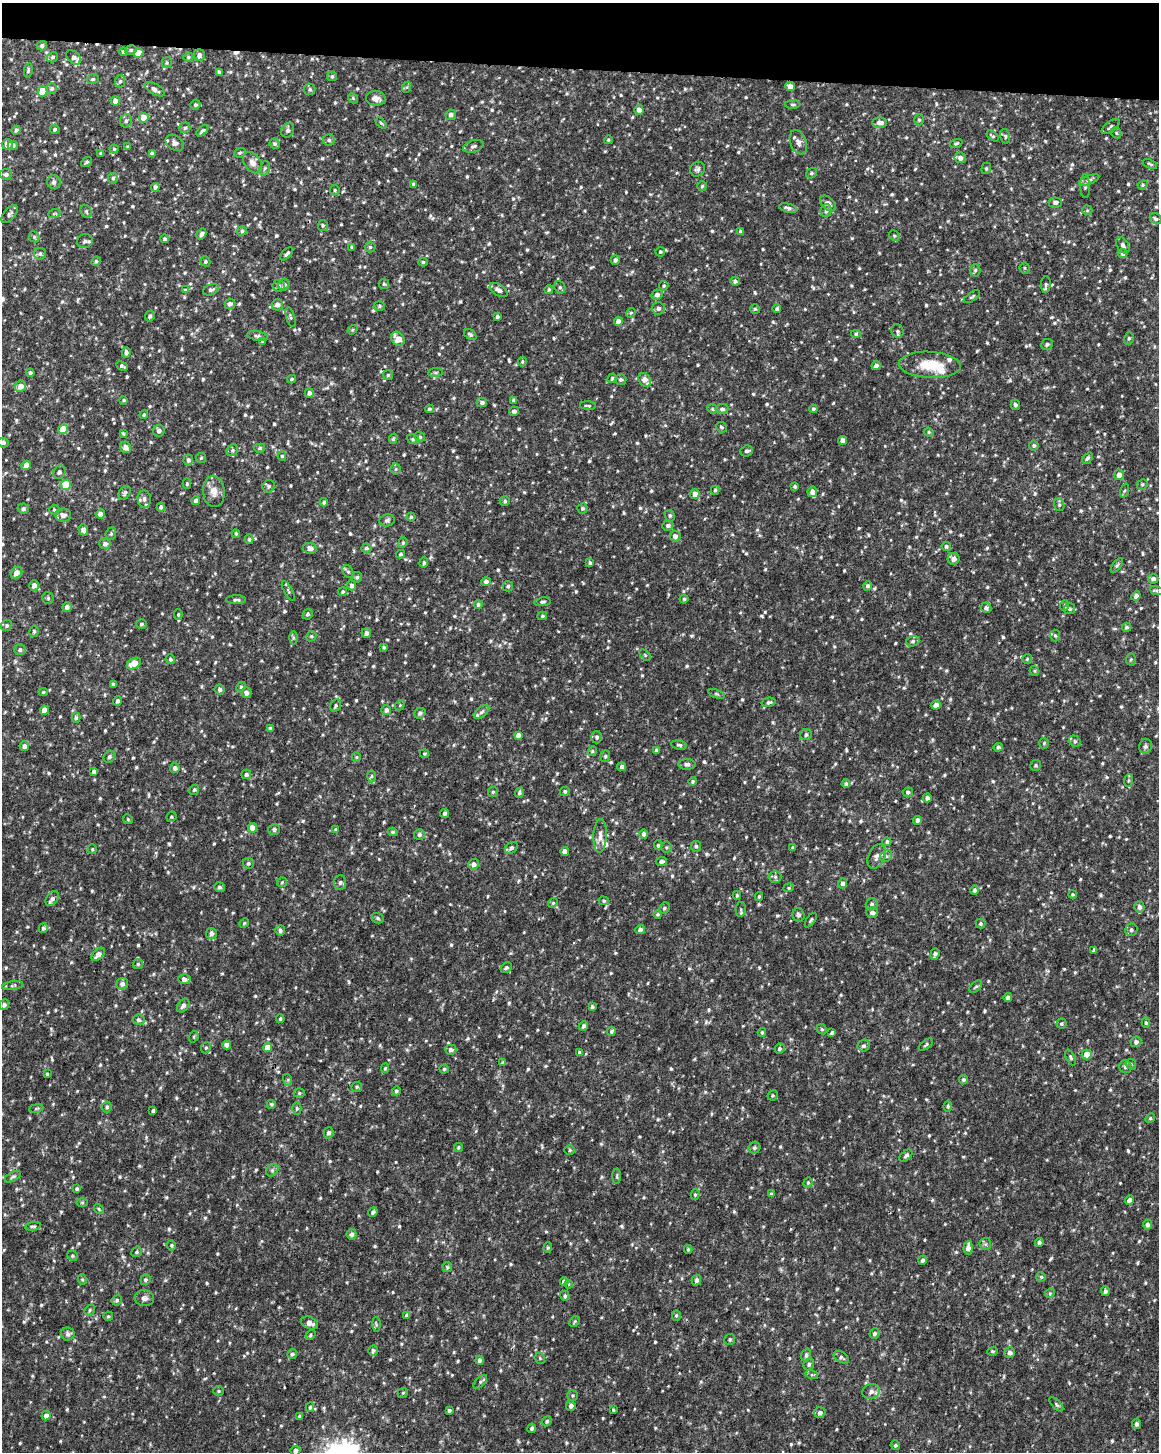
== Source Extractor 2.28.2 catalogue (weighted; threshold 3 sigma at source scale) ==
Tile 2 of 4 x 3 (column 2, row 1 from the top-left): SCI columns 1158-2314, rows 3136-4585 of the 4637 x 4872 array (HDU 1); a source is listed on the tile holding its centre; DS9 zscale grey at full resolution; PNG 1161 x 1454 px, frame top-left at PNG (2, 3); each listed source drawn as its Kron ellipse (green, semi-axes under 4 px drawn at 4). Shown black and unused: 5% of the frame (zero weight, under 2 of 3 exposures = <1% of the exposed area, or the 3 px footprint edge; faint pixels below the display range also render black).
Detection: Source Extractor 2.28.2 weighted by HDU 2 'WHT'; one run over the whole footprint, this tile lists its part. Background 0.0238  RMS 0.0062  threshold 0.0279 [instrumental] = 3 sigma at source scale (4.5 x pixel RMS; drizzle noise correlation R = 1.50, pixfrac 1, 0.0396/0.0396 arcsec/px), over >= 5 px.
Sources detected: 957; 3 cosmic-ray / hot-pixel residue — neither listed nor drawn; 10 inside a brighter listed object's ellipse — not listed separately; of the other 944, all 500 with FLUX_AUTO >= 0.792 (the completeness limit of this list) listed and drawn (444 fainter detections not listed), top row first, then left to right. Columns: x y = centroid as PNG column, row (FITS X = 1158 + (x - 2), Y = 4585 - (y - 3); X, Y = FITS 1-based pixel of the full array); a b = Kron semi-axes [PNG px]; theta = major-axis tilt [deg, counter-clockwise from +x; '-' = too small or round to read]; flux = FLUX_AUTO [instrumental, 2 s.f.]
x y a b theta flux
42 46 5 4 - 1.5
131 50 6 4 14 1.1
123 52 4 4 - 1.3
138 53 5 4 - 5.5
199 55 6 5 - 2.2
53 57 6 4 32 1.1
74 57 8 5 -41 2.3
188 57 4 4 - 0.93
167 63 5 5 - 0.93
28 70 7 4 80 1.1
219 72 4 4 - 1.3
332 76 5 5 - 1.2
93 79 6 5 - 0.97
120 81 6 5 - 1
790 86 5 4 - 3.5
407 87 6 4 71 0.81
52 89 5 5 - 1.4
155 89 11 5 -29 2.6
310 89 6 5 - 1.2
42 91 5 5 - 16
353 98 5 4 - 0.8
376 98 10 7 -4 3.4
115 101 5 4 - 3.2
195 105 5 5 - 1.1
793 105 7 3 0 0.84
639 110 5 4 - 3
451 115 5 5 - 1.9
144 118 5 5 - 8.9
919 120 5 5 - 1.1
126 121 7 6 - 1.6
381 123 6 4 -44 0.83
880 123 7 5 1 2.8
1111 126 11 5 37 1.6
185 128 5 5 - 1.1
55 129 5 5 - 1.1
16 130 4 4 - 1.5
288 130 7 6 - 1.5
202 131 7 4 40 1.4
1116 133 6 5 - 0.84
993 136 7 3 -36 0.94
1005 136 7 4 -73 1
329 140 6 5 - 1.2
608 140 4 4 - 0.85
798 142 13 8 -69 3.2
175 143 10 7 -33 2.5
956 143 6 4 20 0.95
7 144 5 5 - 4
275 144 5 5 - 1.2
13 145 5 4 - 1.5
473 146 11 6 16 2
127 147 4 3 - 0.83
114 149 4 4 - 0.94
101 153 4 4 - 1.3
240 153 6 4 21 1
152 154 4 4 - 1.8
960 158 6 5 - 2.5
86 162 6 3 38 0.98
252 163 11 8 -53 3.8
1150 164 7 3 -21 0.84
265 168 7 5 71 1.3
986 168 6 4 69 0.91
697 169 8 7 - 1.7
811 173 6 4 37 0.94
6 174 6 5 - 1.6
113 178 5 5 - 1.2
1089 180 11 4 20 1.9
54 182 7 6 - 2.2
414 184 4 4 - 1.5
1143 185 5 4 - 0.86
702 186 5 5 - 0.97
1085 186 11 5 -88 1.6
155 187 4 4 - 2
335 190 5 4 - 0.89
1055 202 6 5 - 1.9
828 203 9 6 -43 3.1
788 208 9 4 -14 1.7
1087 210 5 5 - 0.8
86 211 7 5 -64 1
826 211 6 5 - 1.5
10 214 11 5 50 1.7
54 214 6 3 19 0.91
1156 219 6 5 - 1.3
323 225 5 5 - 1
242 231 5 4 - 1.2
741 232 4 4 - 1.5
201 234 6 4 58 2.2
894 236 6 5 - 0.95
34 237 6 5 - 0.94
165 239 4 4 - 1.2
85 241 8 7 - 2
1123 245 9 5 -60 1.9
352 247 4 3 - 1.1
370 247 5 5 - 1.1
660 252 5 4 - 0.98
40 254 6 6 - 1.5
287 254 8 3 45 1.3
1122 254 5 4 - 1.7
615 260 5 4 - 1.7
96 261 5 4 - 1.1
205 261 5 4 - 1
423 262 4 4 - 0.94
1025 268 5 5 - 0.98
975 270 6 5 - 1.3
735 281 5 4 - 1.5
384 284 5 5 - 0.95
1046 284 8 5 85 1.5
284 285 6 5 - 1.8
278 286 6 5 - 1.5
664 286 5 4 - 0.94
560 287 6 5 - 1.4
185 290 4 4 - 0.94
211 290 8 5 23 1.8
499 290 10 5 -34 2.8
549 290 4 4 - 0.93
657 295 5 5 - 2.2
972 297 9 4 34 1.1
230 304 5 5 - 2
277 305 6 5 - 3
379 306 5 5 - 1
658 308 6 6 - 2.3
755 309 5 5 - 0.86
777 309 4 4 - 1.3
631 313 5 4 - 0.87
150 316 5 4 - 1.5
291 317 10 4 -73 1.1
497 317 3 3 - 1.2
618 322 4 4 - 4.5
353 330 5 4 - 0.8
897 331 7 6 - 1.4
856 334 5 4 - 0.94
470 335 7 4 -33 1.2
258 336 10 5 -12 1.6
1129 338 6 5 - 1.1
398 339 8 6 -52 6.4
262 341 4 4 - 0.91
1047 344 6 5 - 1.4
126 352 5 4 - 1.7
522 362 5 4 - 0.84
930 365 31 13 -3 16
122 366 6 4 -26 1.2
876 366 4 4 - 2.5
435 372 7 4 7 0.95
30 373 4 4 - 1.6
388 375 5 5 - 0.92
612 378 5 4 - 0.99
292 379 4 3 - 0.79
621 380 5 5 - 1.3
645 380 7 5 -56 4.5
20 386 6 5 - 4.5
309 393 5 4 - 2.1
124 400 3 3 - 0.88
514 400 4 3 - 1.6
482 402 5 4 - 1.9
1015 405 5 4 - 1.3
588 406 8 3 -4 0.94
429 409 4 4 - 1.1
712 409 5 4 - 0.9
722 409 6 5 - 1.6
813 409 4 4 - 1.4
514 411 5 4 - 2.2
144 415 4 4 - 0.93
721 427 5 5 - 1
63 429 5 4 - 8.6
159 431 6 6 - 1.9
929 432 5 4 - 0.8
123 433 4 3 - 0.9
420 437 5 5 - 1.1
393 439 5 4 - 0.88
413 439 6 5 - 1
842 440 4 4 - 3.1
3 442 5 4 - 1.9
1034 445 5 5 - 1.3
126 447 6 5 - 3.4
260 448 5 4 - 1.1
232 450 6 5 - 1.2
747 451 6 5 - 1.9
282 456 4 4 - 0.86
201 458 5 5 - 0.89
1087 458 6 4 51 1.3
188 460 5 5 - 1.8
26 465 5 4 - 5.6
396 469 5 5 - 0.9
59 472 7 6 - 1.7
1119 475 5 5 - 2.9
187 484 5 4 - 0.9
1142 484 6 5 - 1
66 485 5 5 - 18
269 486 6 6 - 1.3
795 486 4 4 - 1.1
715 490 4 4 - 0.89
1125 490 7 3 71 0.81
214 491 15 11 -85 5.5
812 492 5 4 - 2.6
125 493 7 5 55 1.3
695 494 5 4 - 3.7
144 499 9 6 -85 2.3
196 501 4 4 - 2
505 501 5 4 - 1
324 502 4 3 - 1.3
1059 505 6 5 - 1.1
161 507 4 4 - 1.6
582 508 5 5 - 1.1
23 509 6 5 - 1.6
54 510 5 4 - 0.9
100 514 4 4 - 3.7
63 515 8 6 4 2.7
670 516 6 5 - 1.1
411 517 4 4 - 0.81
387 520 8 6 16 1.4
668 526 5 5 - 1.7
83 530 6 4 -70 2.6
236 533 4 3 - 0.91
111 534 6 5 - 1
675 536 5 5 - 2.6
249 539 5 4 - 0.92
403 543 5 4 - 0.89
105 544 5 5 - 2.3
946 546 4 4 - 1.1
310 548 7 5 -11 2.9
366 548 5 4 - 1.2
400 554 5 4 - 1
954 559 6 5 - 3.2
424 563 5 4 - 0.94
590 563 4 3 - 1.4
1117 565 8 4 54 1.1
348 572 7 5 -61 1.3
16 573 6 5 - 3.7
357 577 5 5 - 1.2
1153 579 5 4 - 2
486 582 5 4 - 2
34 585 5 5 - 2.9
351 585 5 4 - 2.1
508 586 5 5 - 1.1
868 586 5 4 - 1.4
288 591 11 4 -60 1.2
1156 591 7 4 -19 0.97
343 592 5 4 - 1
1136 596 5 4 - 2.4
48 598 6 6 - 1.1
684 599 4 4 - 0.86
236 600 10 4 1 1.6
542 602 8 4 9 1.1
478 604 4 4 - 1.2
1064 606 5 3 - 0.82
67 607 5 4 - 2.4
986 608 5 5 - 1.8
1069 609 5 5 - 1.3
308 614 5 4 - 1.2
178 615 5 4 - 0.87
542 616 5 4 - 0.87
141 624 5 4 - 1
7 625 6 5 - 1.3
1127 627 5 4 - 1.2
34 631 6 4 76 1
366 633 5 5 - 2.1
1055 635 6 5 - 1
311 636 5 4 - 0.92
293 638 6 4 -90 1
913 641 7 5 16 1.3
384 647 3 3 - 0.88
20 650 5 5 - 1.5
645 655 6 4 -45 0.88
170 659 5 4 - 1.2
1027 659 5 5 - 0.82
1131 659 6 4 86 0.94
134 663 7 5 28 7.7
1034 671 5 4 - 0.88
113 684 3 3 - 1
241 687 5 4 - 0.81
220 690 5 5 - 1.7
43 692 5 4 - 0.87
246 693 5 5 - 2.3
716 694 8 4 -21 0.94
118 701 5 4 - 1.9
769 702 7 4 13 1.5
400 705 5 4 - 0.84
936 705 5 4 - 4
336 706 6 5 - 1.2
44 710 4 4 - 5.5
386 710 5 5 - 2.2
482 712 9 5 37 1.7
420 713 6 5 - 1.6
76 718 5 4 - 1.3
270 728 4 3 - 1.2
518 735 4 4 - 2.2
806 735 6 5 - 1.5
597 737 6 5 - 1.5
1075 741 6 5 - 1.1
1044 743 5 4 - 0.88
679 745 8 4 -9 1.2
24 746 5 5 - 2.1
1145 746 7 6 - 2
998 747 4 4 - 1.4
656 750 4 3 - 1.4
592 751 5 4 - 0.9
424 754 4 4 - 0.83
605 756 6 5 - 1.1
109 757 6 5 - 1.5
356 757 5 4 - 0.8
687 764 8 5 0 1.9
1036 765 5 5 - 0.99
622 767 4 4 - 1.8
175 768 5 5 - 2.1
94 771 4 4 - 1.6
246 774 5 4 - 1.5
371 776 6 4 89 0.99
693 781 4 4 - 0.97
1128 781 6 4 83 0.95
846 784 4 4 - 1.2
194 790 5 4 - 1.1
565 791 5 4 - 1
493 792 5 5 - 0.91
908 792 5 4 - 1.3
519 793 5 4 - 1.2
927 798 4 4 - 2.2
445 813 4 4 - 1.5
171 817 5 5 - 0.91
128 819 5 4 - 0.88
917 820 4 4 - 1.8
252 828 5 4 - 7.7
274 829 6 5 - 1.7
336 829 4 4 - 0.84
393 832 5 3 - 0.89
644 834 5 4 - 1.8
419 835 5 5 - 1.5
600 836 17 6 88 4
887 842 4 4 - 1.3
658 845 4 4 - 0.89
696 846 5 5 - 1.2
666 847 5 5 - 1
793 847 3 3 - 1.1
511 848 7 5 35 1.8
92 849 5 4 - 0.85
565 851 4 4 - 3.3
877 856 13 8 66 3.5
886 856 6 5 - 1.5
662 861 5 4 - 1.7
248 863 6 5 - 1.1
474 864 5 5 - 2.8
775 877 6 6 - 1.4
282 882 5 5 - 0.82
340 882 7 6 - 1.8
842 883 5 4 - 2
219 887 5 5 - 1.2
789 888 5 4 - 0.89
974 890 4 4 - 1.4
1073 894 4 4 - 0.86
737 895 4 3 - 0.8
759 896 4 3 - 0.87
52 899 8 5 53 2.6
604 901 5 4 - 0.99
553 903 5 4 - 0.88
872 904 6 5 - 1.5
1139 907 5 5 - 2.4
664 908 6 5 - 1.2
741 909 7 5 -87 1.1
872 913 6 5 - 2.4
658 914 4 4 - 0.82
798 915 7 6 - 1.5
378 918 6 5 - 1.1
811 920 8 3 55 0.87
244 923 5 4 - 0.86
980 924 5 5 - 0.94
43 928 5 4 - 1.4
640 929 5 4 - 1.8
280 930 5 5 - 1.8
1131 930 6 6 - 1.6
211 933 5 5 - 2
1094 951 4 4 - 1
98 954 8 5 45 4
935 954 6 4 72 1.9
138 964 5 5 - 0.84
506 968 6 4 35 1.2
184 979 6 5 - 3.3
122 984 6 6 - 2.4
13 985 10 4 9 1.3
976 987 7 4 42 1
1008 997 4 4 - 1.8
4 1005 5 5 - 1.6
183 1005 8 5 53 2
592 1007 4 4 - 1.1
280 1019 4 3 - 0.95
139 1020 6 5 - 1.6
1146 1023 5 4 - 0.86
1061 1024 5 5 - 0.92
583 1026 5 4 - 1.8
822 1029 5 4 - 0.86
611 1031 4 4 - 1
762 1032 4 3 - 0.86
832 1033 4 3 - 1.2
194 1037 6 4 70 0.87
1136 1042 5 5 - 1.9
227 1045 4 4 - 4.2
926 1045 8 4 37 0.99
864 1046 6 6 - 1.7
206 1048 6 4 67 1
268 1048 5 4 - 6.6
779 1049 5 4 - 1.4
451 1050 5 5 - 1.8
580 1053 4 4 - 2
1087 1054 5 5 - 8.2
1071 1057 8 4 -65 1.1
503 1063 4 4 - 1.3
1131 1064 6 5 - 0.93
1125 1067 6 6 - 1.5
385 1068 5 4 - 0.89
444 1069 4 4 - 0.9
47 1074 4 3 - 0.9
288 1080 6 4 -73 0.82
963 1080 5 4 - 1.1
357 1087 5 5 - 0.92
396 1091 4 4 - 1.2
299 1093 5 4 - 0.95
773 1095 5 5 - 0.89
271 1104 4 4 - 0.81
948 1106 5 4 - 1
107 1107 6 5 - 1.2
36 1108 7 3 9 0.82
297 1108 6 4 -90 0.99
153 1111 4 3 - 1.5
1150 1118 5 4 - 0.93
328 1133 5 5 - 1.9
458 1147 4 4 - 0.99
754 1148 6 5 - 1.4
570 1150 5 4 - 0.99
906 1156 7 4 40 1.3
272 1170 7 5 45 1.4
617 1176 7 4 90 0.97
13 1177 9 4 26 1.3
808 1183 5 4 - 0.94
77 1189 4 3 - 1.3
771 1194 4 4 - 1.1
695 1195 5 4 - 0.87
1129 1200 5 4 - 2.1
82 1202 6 4 0 0.81
99 1209 5 4 - 0.89
373 1212 5 4 - 1.8
1147 1224 5 4 - 1.8
33 1226 8 3 9 1
352 1234 5 5 - 1.9
1039 1242 4 4 - 1.4
985 1244 6 6 - 1.3
172 1245 5 4 - 1
548 1248 5 4 - 0.84
968 1248 7 4 85 4.1
688 1249 4 3 - 0.8
137 1252 6 5 - 1.1
72 1256 5 4 - 0.97
923 1260 4 4 - 1.5
447 1267 5 4 - 0.84
1041 1277 5 5 - 0.92
82 1280 5 4 - 0.81
145 1280 5 5 - 1.2
696 1280 5 4 - 1.8
564 1282 4 4 - 3.5
569 1284 4 3 - 0.89
1105 1291 5 4 - 1.4
1050 1293 5 4 - 0.83
565 1296 5 4 - 1.1
144 1298 10 8 -6 2.5
117 1300 5 5 - 1.2
90 1310 6 4 53 1.1
407 1315 4 4 - 1.6
676 1315 5 4 - 0.91
108 1316 5 4 - 0.88
575 1321 6 4 44 0.81
309 1323 9 6 -24 3.4
376 1324 7 4 -89 0.94
874 1333 5 4 - 1.6
68 1334 7 6 - 2
310 1335 5 4 - 1
730 1339 5 5 - 1
373 1351 5 4 - 1.5
992 1351 5 4 - 0.83
1010 1353 5 5 - 2
292 1354 5 4 - 1.4
806 1355 6 5 - 1.6
841 1357 8 5 -32 1.4
540 1358 6 5 - 0.88
480 1360 4 4 - 2
809 1364 6 5 - 1.4
812 1375 6 4 -17 0.94
480 1382 8 4 46 1.2
219 1391 5 4 - 0.89
871 1391 9 7 18 2.9
403 1393 5 4 - 0.82
573 1395 6 5 - 0.88
1056 1404 9 4 -46 1.1
571 1406 5 5 - 2.3
310 1407 5 4 - 1
449 1410 3 3 - 1.5
613 1410 4 3 - 0.83
820 1413 5 5 - 2.2
46 1416 5 4 - 2.6
299 1416 4 4 - 0.93
547 1421 5 4 - 1.2
1136 1424 5 4 - 1.7
532 1428 4 4 - 1.3
895 1445 5 4 - 1.1
295 1451 5 4 - 2.8
Isophote crosses this tile's border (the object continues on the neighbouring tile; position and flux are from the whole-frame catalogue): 2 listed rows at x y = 3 442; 295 1451